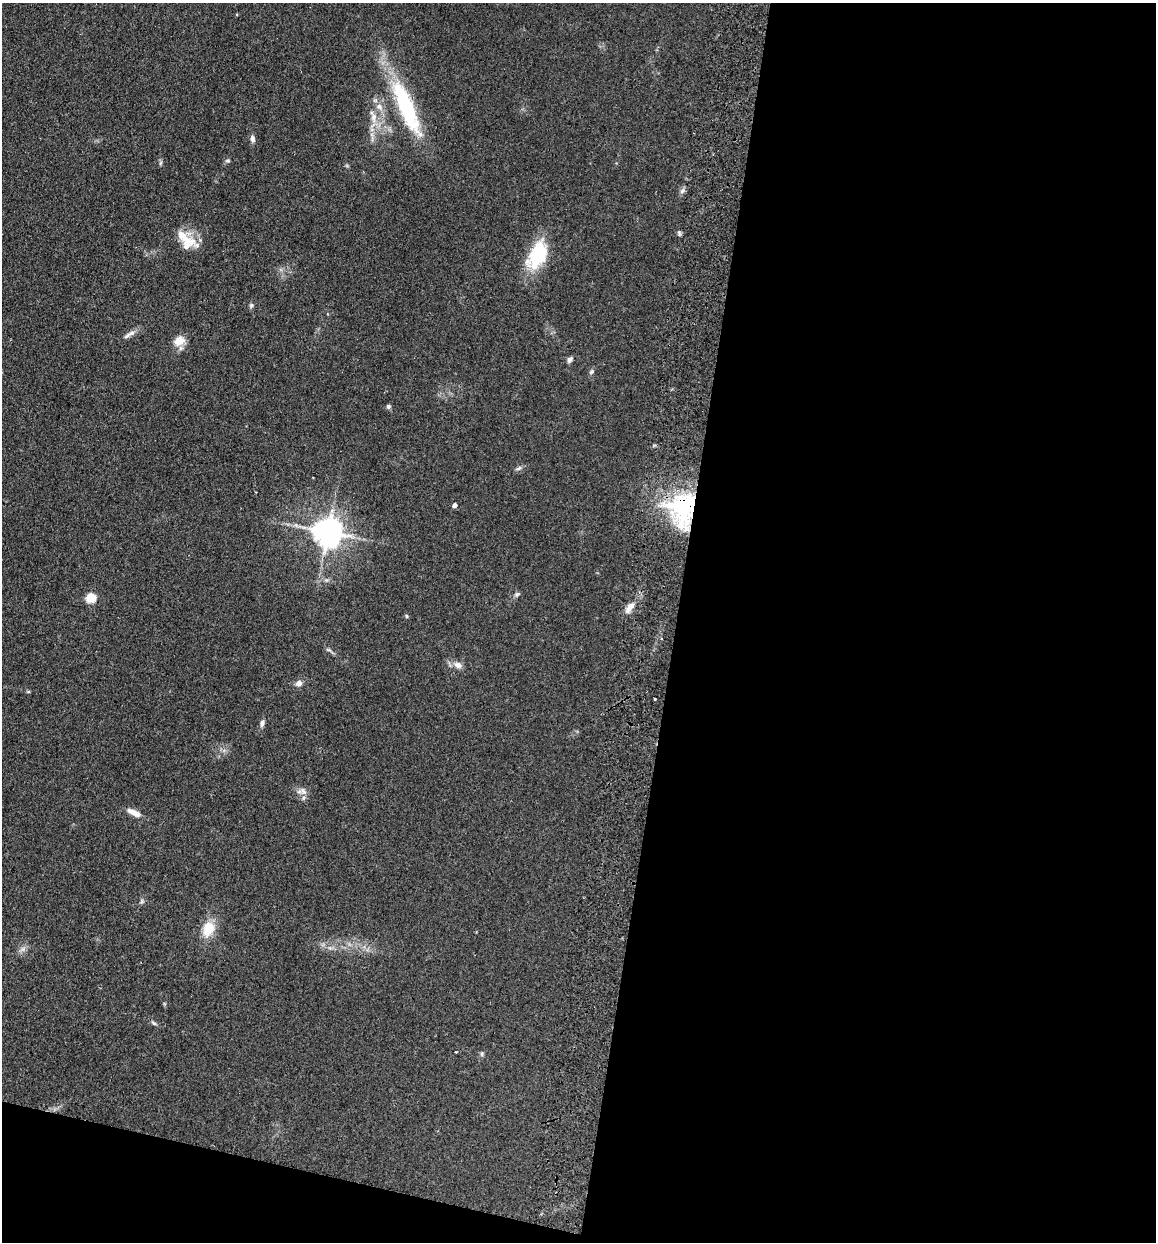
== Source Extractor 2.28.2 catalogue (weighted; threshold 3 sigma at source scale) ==
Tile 16 of 4 x 4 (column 4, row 4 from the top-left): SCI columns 3640-4793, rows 14-1253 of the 5089 x 4985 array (HDU 1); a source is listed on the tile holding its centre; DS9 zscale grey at full resolution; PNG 1158 x 1244 px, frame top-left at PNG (2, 3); no overlay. Shown black and unused: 45% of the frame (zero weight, under 2 of 3 exposures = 3% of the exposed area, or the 3 px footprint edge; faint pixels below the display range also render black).
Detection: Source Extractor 2.28.2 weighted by HDU 2 'WHT'; one run over the whole footprint, this tile lists its part. Background 0.183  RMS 0.012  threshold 0.0541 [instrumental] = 3 sigma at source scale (4.5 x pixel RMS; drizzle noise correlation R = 1.50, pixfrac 1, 0.05/0.05 arcsec/px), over >= 5 px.
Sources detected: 35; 2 inside a brighter listed object's ellipse — not listed separately; the other 33 listed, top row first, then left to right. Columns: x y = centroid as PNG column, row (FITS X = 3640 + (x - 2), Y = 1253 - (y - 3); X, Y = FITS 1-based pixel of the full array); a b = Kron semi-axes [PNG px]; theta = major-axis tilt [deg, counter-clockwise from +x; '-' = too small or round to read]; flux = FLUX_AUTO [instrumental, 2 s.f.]
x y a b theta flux
406 107 73 17 -67 110
374 117 15 8 90 11
253 139 9 6 -83 3.8
228 161 7 4 -6 1.8
682 191 9 5 42 3.1
186 239 31 13 -39 25
537 255 35 19 61 62
251 305 6 6 - 2.1
127 336 11 5 41 4.2
179 341 15 12 21 13
569 360 8 6 57 3.3
591 372 8 5 48 2.2
388 406 6 5 - 2.2
518 468 10 4 24 2.8
454 505 4 4 - 4.6
683 509 46 34 87 130
328 532 8 8 - 1800
517 594 8 6 21 2.6
91 598 5 5 - 59
630 607 17 7 52 9.6
407 616 5 4 - 1.6
329 650 8 3 -19 2.1
458 665 11 8 -23 7
299 683 9 7 19 5.1
654 699 3 3 - 3.1
262 723 10 6 83 3.5
303 791 12 6 -50 5.7
134 813 19 7 -25 10
142 901 7 4 72 1.9
208 929 19 13 72 24
154 1023 7 5 -28 2.3
456 1052 3 2 - 1.7
482 1053 7 4 90 1.8
Overlapping masked pixels (flux is a lower limit): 1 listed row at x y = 683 509